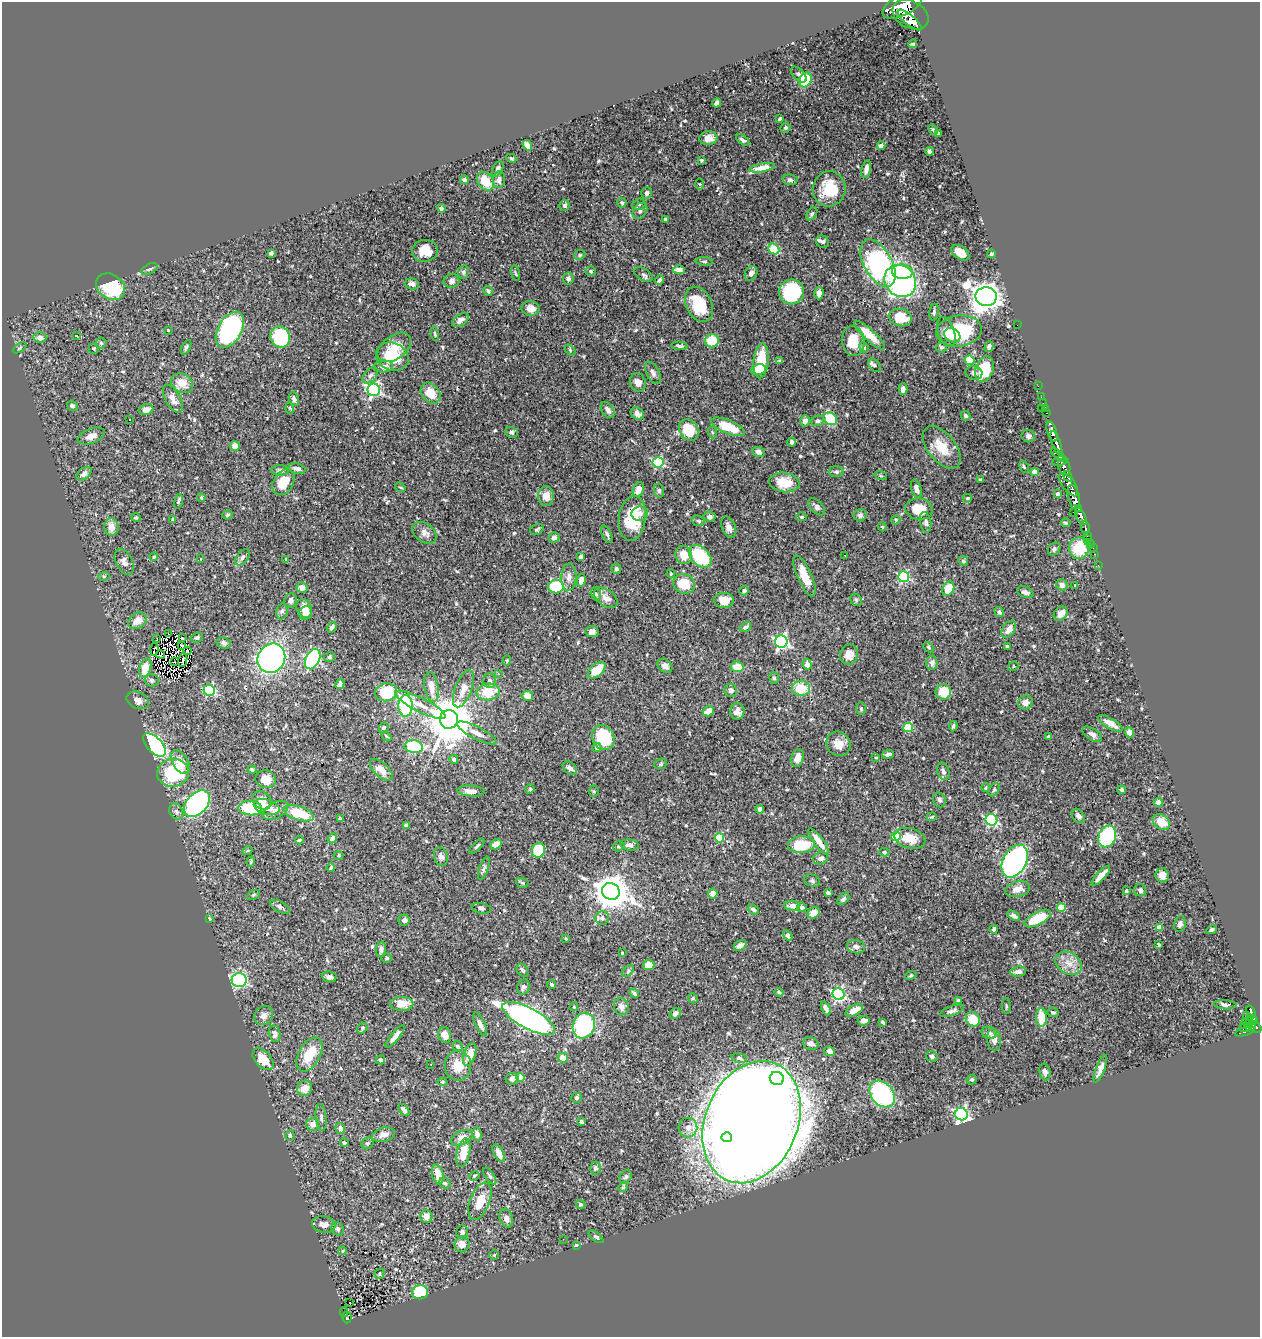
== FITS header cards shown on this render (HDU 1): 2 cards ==
NAXIS1  =                 1258
NAXIS2  =                 1335

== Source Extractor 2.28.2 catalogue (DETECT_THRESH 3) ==
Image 1258 x 1335 px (HDU 1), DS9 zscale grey, 1 PNG px = 1 image px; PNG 1262 x 1339 px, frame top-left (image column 1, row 1335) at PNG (2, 2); each listed source drawn as its Kron ellipse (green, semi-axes under 4 px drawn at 4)
Background 0.419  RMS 0.02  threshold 0.059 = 3 sigma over >= 5 px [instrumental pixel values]
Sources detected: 582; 2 with non-positive FLUX_AUTO (blend fragments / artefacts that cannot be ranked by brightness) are neither listed nor drawn; of the other 580, the 500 brightest by FLUX_AUTO listed and drawn (80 fainter detections omitted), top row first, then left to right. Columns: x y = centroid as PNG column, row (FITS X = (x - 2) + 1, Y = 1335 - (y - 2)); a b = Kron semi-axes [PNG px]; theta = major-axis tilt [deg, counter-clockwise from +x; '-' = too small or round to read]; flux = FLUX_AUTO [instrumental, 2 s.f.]
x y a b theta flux
902 5 21 10 27 1800
911 15 19 13 -28 1200
910 20 15 5 -40 780
913 44 4 3 - 1.7
799 74 10 5 -47 4.1
805 80 7 6 - 46
717 103 4 4 - 4.7
779 119 4 3 - 2
785 128 5 4 - 2.2
933 130 5 3 - 1.6
939 133 4 3 - 2.8
708 138 9 7 5 11
743 140 7 4 -36 3.9
527 145 5 4 - 6.9
881 146 4 4 - 5.1
930 151 4 3 - 2.6
511 158 5 3 - 1.9
701 160 3 3 - 1.8
762 168 13 4 10 10
498 169 8 5 64 3.3
866 169 9 4 78 6.2
499 179 8 6 85 5.4
464 180 4 4 - 5.3
790 180 7 5 -10 3.6
485 181 10 7 -54 28
700 184 6 4 -90 1.5
829 189 18 16 75 41
647 193 6 5 - 3.9
622 203 5 4 - 2.1
639 204 6 5 - 3.3
565 205 5 5 - 3.1
441 208 4 4 - 3.3
640 211 9 6 54 4
812 214 7 4 58 2.3
665 219 3 3 - 2
823 242 7 6 - 3.6
774 249 6 5 - 39
425 251 13 11 4 18
271 253 4 3 - 3.1
960 253 10 6 -35 18
991 254 4 3 - 2
580 255 6 4 23 2.1
704 261 8 3 -4 2.1
878 263 26 14 -61 270
149 269 9 4 25 3.1
679 270 6 4 -1 8.1
591 271 5 5 - 2.1
463 272 7 5 79 3.1
902 272 10 7 -5 87
515 273 8 3 -78 1.7
751 273 8 6 65 4.7
643 274 10 6 -27 3.5
568 279 6 5 - 2.7
660 280 5 3 - 3
451 281 8 7 - 4.6
900 281 17 15 -49 250
412 284 7 5 -18 4.7
111 287 15 12 -32 72
488 291 5 3 - 2.1
791 292 13 12 - 120
819 293 6 4 88 7
986 297 10 9 - 1800
699 304 18 13 -65 44
530 308 9 7 -10 12
934 312 8 4 83 3
900 317 12 8 -14 34
460 320 9 5 34 5.4
1017 325 2 2 - 110
168 330 3 3 - 1.5
230 330 20 11 60 250
959 331 23 15 7 83
946 332 15 8 -71 17
435 334 7 4 -77 1.9
869 335 20 5 -43 22
952 335 8 6 -32 11
77 336 3 2 - 19
40 337 7 5 -3 8.4
280 337 11 9 -68 110
712 341 7 6 - 40
853 341 15 11 -82 28
101 343 5 5 - 2.2
680 346 8 4 -6 2.5
186 347 8 4 63 2.4
394 347 19 11 37 22
864 347 5 4 - 1.8
942 347 5 5 - 2.8
989 347 5 4 - 4.6
20 348 8 3 31 1.8
94 348 5 5 - 2.6
570 350 6 4 -48 1.6
392 357 17 13 -24 58
970 360 5 4 - 41
761 361 17 7 85 36
780 361 4 3 - 1.6
875 365 8 5 -48 3.1
383 366 10 6 5 6.2
984 369 13 9 70 49
758 370 7 5 8 19
653 373 12 6 -64 5.1
974 373 8 6 -14 4.3
370 375 9 5 46 4.3
638 382 9 7 -66 7.8
182 383 11 9 -33 18
1038 386 2 2 - 4.1
903 389 5 4 - 6.6
374 390 6 6 - 260
431 393 12 8 -50 19
1041 397 2 2 - 3
173 399 15 7 -61 10
294 399 7 5 -68 4.7
1043 403 2 2 - 4.7
72 406 5 5 - 3.9
289 408 6 4 -88 1.5
1041 408 3 2 - 20
146 409 7 5 19 9.8
1045 409 3 2 - 6
608 410 9 5 -57 5.9
1047 413 3 2 - 8.9
637 414 7 5 -35 6.6
965 416 5 4 - 2.3
830 419 7 6 - 48
130 420 3 2 - 2
805 421 6 4 74 5.8
818 421 6 5 - 3.6
728 427 18 6 -23 39
689 430 11 9 -58 43
1052 431 10 4 -72 570
511 432 6 5 - 3
712 432 6 4 -72 1.5
91 436 14 7 21 10
1028 436 7 6 - 4.1
792 442 4 4 - 2.9
1056 443 13 4 -70 340
235 446 5 4 - 9.3
942 447 25 14 -51 27
759 452 6 5 - 6.1
1058 455 8 3 -43 110
1060 461 8 5 10 150
658 462 5 5 - 120
1024 467 6 3 -63 1.5
1064 467 8 6 -71 190
297 469 8 5 -16 6.7
280 471 8 5 -1 5.1
836 472 7 5 -1 2.9
1035 472 4 4 - 16
84 474 8 5 40 4.8
881 476 6 4 -19 1.9
1068 477 6 3 -67 110
981 480 3 3 - 2.8
283 482 14 10 57 28
784 482 15 10 -8 27
1068 485 14 6 -53 470
400 487 5 3 - 1.6
916 489 9 5 -74 7.3
638 490 8 5 69 12
659 491 7 5 -76 2.1
1058 494 4 3 - 4
546 496 10 8 90 13
1074 497 12 5 -77 980
201 498 4 3 - 1.5
967 498 4 3 - 1.5
178 501 7 3 78 2.2
817 507 10 6 -45 5
919 509 14 10 -7 29
1078 509 3 3 - 120
1073 512 3 2 - 11
640 514 8 7 - 8.3
227 515 5 4 - 2.1
860 515 6 6 - 3.3
1081 516 9 4 -66 410
709 517 6 5 - 4.7
801 517 5 4 - 1.9
136 518 5 4 - 1.8
632 518 22 13 82 61
173 519 3 3 - 1.5
896 520 5 4 - 1.6
698 521 7 5 -21 2.1
926 522 10 5 -79 5.1
1066 523 5 3 - 1.7
111 527 9 7 -86 12
729 527 11 7 -67 7.1
882 527 4 3 - 1.8
1085 527 6 3 -77 81
537 529 7 5 28 2.3
425 533 13 9 -37 8.2
607 534 9 4 -65 3.1
1087 536 4 3 - 37
554 537 5 5 - 4.5
1088 540 3 2 - 2.8
1091 544 4 3 - 14
1079 548 10 10 - 47
1093 548 3 2 - 1.8
1054 549 7 5 51 3.5
1095 554 3 2 - 7.4
684 555 9 8 - 19
700 556 13 9 -44 87
845 556 3 2 - 2
154 557 4 3 - 1.5
242 557 9 5 53 3.9
581 557 4 4 - 4.2
201 559 3 3 - 5.1
286 560 4 3 - 1.8
963 561 5 4 - 1.6
124 562 14 8 -64 7.7
1098 565 3 2 - 2.4
616 569 5 5 - 2.8
671 574 4 3 - 1.8
104 576 6 3 17 1.5
804 576 22 7 -66 21
569 577 14 7 87 8.8
904 577 5 5 - 130
581 580 6 4 78 12
684 584 11 9 -21 34
1062 585 6 5 - 6
1075 585 3 3 - 1.5
556 587 8 6 9 91
302 588 5 5 - 8.2
948 589 7 5 63 26
744 591 5 4 - 3.1
1025 592 8 5 -21 4.6
596 594 7 5 -73 2.8
606 598 13 8 -37 9
291 600 7 6 - 5
724 600 10 7 -3 17
856 600 6 5 - 2.4
304 608 10 7 -65 14
282 611 8 5 79 3.3
999 612 5 4 - 4
306 613 7 6 - 8
1061 614 8 6 50 10
137 621 10 7 33 14
332 627 6 4 55 4
746 627 6 3 38 3.2
1009 629 9 6 56 10
592 632 6 5 - 6.9
168 633 3 2 - 2.9
182 638 3 2 - 2.2
197 638 6 5 - 2.9
157 639 3 2 - 2.1
781 642 6 6 - 260
224 643 7 5 -25 4.3
181 645 3 2 - 2.2
1007 646 4 3 - 2
929 647 6 4 -44 1.9
154 649 6 2 82 1.8
187 651 4 3 - 2
160 654 4 4 - 1.5
849 655 10 9 - 12
330 657 5 5 - 2.2
271 658 15 13 58 390
313 659 11 7 65 200
183 660 7 3 79 1.6
507 660 5 4 - 2
174 662 3 2 - 1.6
932 663 7 5 86 4.5
807 664 5 4 - 7.5
665 666 8 6 -40 5.9
1013 666 5 4 - 1.9
737 667 6 5 - 22
145 668 10 5 71 20
597 670 10 6 41 26
498 674 4 3 - 1.8
774 678 6 4 -74 2.2
152 680 7 6 - 3.8
490 681 7 6 - 3.9
340 684 5 4 - 4.2
431 687 15 7 -81 16
801 688 9 8 - 33
464 689 19 8 69 17
209 690 5 5 - 140
731 690 7 6 - 3.9
386 692 11 9 15 53
488 692 11 8 10 36
943 692 8 7 - 27
527 696 6 5 - 12
138 700 12 8 -26 8.4
1025 703 7 7 - 8.4
420 705 28 7 -27 17
406 706 10 7 87 100
861 708 6 5 - 2.4
708 711 6 5 - 14
737 711 8 7 - 6.8
449 719 9 9 - 6200
1110 723 14 5 -30 13
953 726 5 3 - 2.2
908 727 5 4 - 59
384 728 5 4 - 3.3
1129 732 5 4 - 10
477 733 22 6 -27 11
1092 734 11 5 -32 5.5
386 736 6 3 -46 1.5
1048 736 3 3 - 1.6
603 738 13 10 -61 85
838 744 13 11 -49 15
154 745 14 7 -46 270
414 747 9 6 -9 88
597 747 4 4 - 7.1
888 754 6 3 14 3.2
876 757 3 3 - 1.7
798 758 9 6 74 15
454 759 4 4 - 5.7
180 762 13 8 -58 19
661 764 6 5 - 2
570 768 8 5 -40 5.3
252 770 4 4 - 2.7
381 770 14 7 -42 15
943 771 9 6 -71 4.5
173 773 16 14 8 81
266 779 10 9 - 17
986 788 4 3 - 1.5
530 789 5 4 - 2.3
994 790 7 5 63 2.4
1122 790 4 4 - 2.8
471 791 14 5 -5 9.6
594 791 5 5 - 1.7
262 800 10 8 -40 14
939 800 7 6 - 3.6
1158 802 4 4 - 19
197 803 15 10 47 300
267 807 13 7 -16 16
250 808 12 7 -5 65
760 809 4 3 - 5.3
275 810 14 8 28 8.1
176 811 8 6 -59 3.9
299 813 16 7 -17 46
1078 816 8 5 -51 5
932 817 5 4 - 1.6
340 819 4 3 - 1.7
991 820 6 5 - 160
1161 822 9 7 -35 20
406 825 4 3 - 2.1
896 836 5 4 - 43
1107 836 11 8 64 130
332 838 5 4 - 4.5
719 838 4 4 - 53
910 838 16 10 -14 23
299 840 4 3 - 2.2
819 841 16 4 -54 14
496 844 6 5 - 10
630 845 9 5 -8 6
801 845 13 8 4 45
477 846 9 3 45 2.3
619 846 6 4 31 2
538 850 7 6 - 51
247 851 5 3 - 1.5
884 852 5 4 - 1.8
339 855 5 4 - 1.7
441 856 9 6 -71 4.5
821 858 7 6 - 4.7
1015 861 17 11 61 360
251 862 5 4 - 1.5
331 868 4 3 - 1.5
484 868 12 4 70 3.4
1162 875 7 6 - 8.5
1101 876 13 4 47 10
812 881 8 6 -19 3
522 883 6 4 -21 1.9
1018 889 13 7 13 13
1140 890 6 6 - 3.9
611 891 9 8 - 3000
1126 891 3 3 - 2.9
713 893 5 5 - 11
828 893 4 3 - 2.6
253 895 7 4 28 2
843 899 7 4 46 2.9
792 906 8 5 -3 7.4
280 907 11 5 -29 4
802 907 5 4 - 3.3
1061 907 4 4 - 36
481 908 10 5 -11 3.5
753 910 6 4 -36 3.6
814 913 6 5 - 13
1014 916 7 4 -32 3.3
602 918 7 6 - 6.2
1038 918 14 6 27 46
209 919 4 3 - 2.5
404 920 5 5 - 4.8
1180 924 8 6 77 5
1159 927 4 4 - 26
994 929 4 3 - 3
1211 930 5 4 - 3.2
788 935 6 3 -61 3.9
566 938 4 3 - 1.4
740 945 7 4 32 4.9
1158 945 4 3 - 1.9
856 947 9 6 -13 5.9
381 949 8 5 84 5
622 953 3 3 - 2.1
387 958 5 4 - 1.7
1069 963 14 10 -32 15
649 965 5 5 - 14
523 970 7 5 -55 3.8
628 971 7 4 46 2.3
1018 971 8 5 5 6.5
911 975 6 4 28 1.7
329 977 7 5 -10 4.5
239 980 7 7 - 160
552 985 4 3 - 2.5
523 987 8 6 70 3.4
779 992 5 3 - 1.8
634 993 5 3 - 2.9
838 994 6 5 - 220
693 998 5 4 - 1.7
958 1001 4 3 - 4.6
402 1004 11 7 1 17
1225 1005 11 4 -3 3.5
1006 1006 8 3 -90 1.8
574 1007 5 4 - 1.5
621 1007 8 7 - 6.2
826 1008 7 3 -65 6.4
854 1010 9 5 27 15
952 1011 12 5 20 4.1
1053 1012 6 4 -22 2.2
1251 1012 7 4 -68 84
675 1013 6 5 - 4.6
1247 1015 3 2 - 2
264 1016 10 8 44 7.2
1041 1017 9 5 -87 27
529 1018 29 10 -28 610
1253 1018 4 3 - 34
973 1019 7 6 - 27
864 1021 6 5 - 6.8
1249 1021 8 3 12 31
883 1022 4 3 - 2.2
480 1025 13 4 -65 6.7
584 1026 13 11 70 140
1250 1026 6 5 - 130
1255 1027 7 5 -34 150
362 1028 6 4 53 2
1245 1028 6 4 7 93
1245 1031 10 3 16 22
989 1033 7 6 - 5.3
275 1034 8 6 -76 6.3
445 1035 8 6 -72 12
395 1036 14 4 51 7.3
994 1040 11 7 -81 7.2
811 1043 8 6 -18 6.2
458 1046 6 4 -39 2.4
830 1051 5 4 - 6.4
309 1054 18 10 61 38
470 1055 12 6 72 19
932 1056 6 5 - 2.7
563 1058 5 5 - 12
739 1058 8 4 -14 2.8
263 1059 13 8 -47 29
380 1060 4 4 - 2.6
431 1064 3 2 - 1.8
458 1066 15 13 -90 20
1100 1069 15 4 68 7.6
1045 1072 8 5 -79 4.1
520 1077 4 4 - 19
777 1078 7 6 - 510
512 1079 6 5 - 5.5
972 1079 5 4 - 2.1
442 1082 5 4 - 1.8
305 1088 8 7 - 13
882 1094 15 11 -50 170
576 1098 5 5 - 2.5
404 1110 7 4 -52 6.1
961 1114 6 6 - 340
321 1117 13 5 -84 4.4
581 1122 4 3 - 3.1
752 1122 63 46 67 9400
313 1124 6 6 - 9
340 1128 6 5 - 5.3
688 1128 10 9 - 9.4
477 1134 6 4 -78 4.9
290 1135 5 4 - 2.1
383 1135 12 7 14 8.2
727 1137 5 5 - 140
462 1138 11 6 27 9
344 1143 4 3 - 2.4
368 1143 6 5 - 2.7
463 1153 14 6 78 21
499 1153 9 5 -62 8.1
595 1168 6 5 - 3.3
438 1174 10 5 -76 16
474 1176 5 4 - 2
490 1176 10 4 -56 2.8
626 1177 7 5 50 2.7
445 1183 6 5 - 3
623 1187 5 4 - 1.7
480 1201 20 9 68 25
581 1204 5 4 - 2.7
426 1217 6 6 - 7.4
506 1218 9 6 -72 7.1
324 1224 12 8 -13 8.4
338 1229 7 6 - 3.3
462 1232 7 5 -88 4.3
596 1237 8 4 -38 2.6
563 1239 3 2 - 1.6
462 1244 8 7 - 8.6
576 1245 4 3 - 2.1
342 1251 4 3 - 1.5
494 1255 4 4 - 1.6
379 1274 5 5 - 2.3
420 1292 8 7 - 62
350 1302 3 2 - 2.2
344 1312 5 2 - 2.2
347 1317 6 4 85 16
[80 fainter detections neither listed nor drawn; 2 non-positive-flux detections neither listed nor drawn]